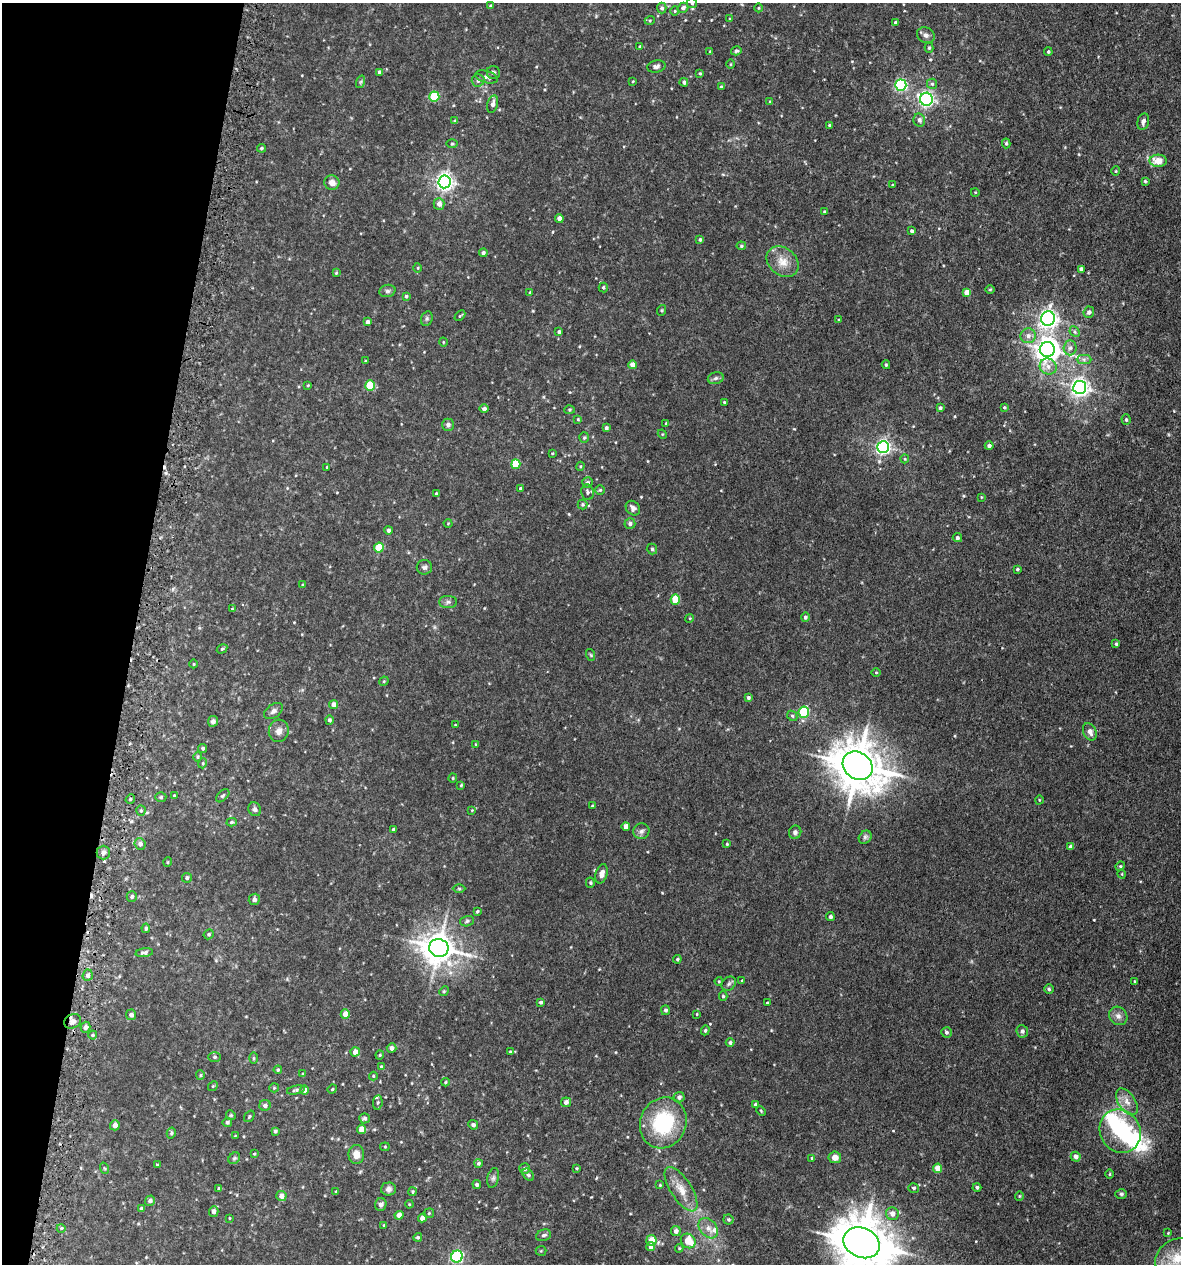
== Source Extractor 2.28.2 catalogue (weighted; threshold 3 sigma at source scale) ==
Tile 9 of 4 x 4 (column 1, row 3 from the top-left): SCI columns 336-1514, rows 1312-2573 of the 5222 x 5150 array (HDU 1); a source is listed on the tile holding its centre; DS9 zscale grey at full resolution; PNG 1183 x 1266 px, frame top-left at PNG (2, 3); each listed source drawn as its Kron ellipse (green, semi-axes under 4 px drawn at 4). Shown black and unused: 11% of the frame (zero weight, under 3 of 5 exposures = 5% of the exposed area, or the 3 px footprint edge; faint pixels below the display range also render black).
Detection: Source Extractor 2.28.2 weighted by HDU 2 'WHT'; one run over the whole footprint, this tile lists its part. Background 0.0181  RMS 0.0034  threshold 0.0152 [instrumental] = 3 sigma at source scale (4.5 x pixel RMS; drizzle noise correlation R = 1.50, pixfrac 1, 0.05/0.05 arcsec/px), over >= 5 px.
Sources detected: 304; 2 inside a brighter object's white glare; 2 cosmic-ray / hot-pixel residue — neither listed nor drawn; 3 inside a brighter listed object's ellipse — not listed separately; the other 297 listed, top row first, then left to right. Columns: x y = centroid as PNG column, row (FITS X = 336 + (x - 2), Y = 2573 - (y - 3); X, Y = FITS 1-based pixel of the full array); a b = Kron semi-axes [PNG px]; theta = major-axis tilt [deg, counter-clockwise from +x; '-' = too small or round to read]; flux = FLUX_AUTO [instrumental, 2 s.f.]
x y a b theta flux
692 3 5 5 - 0.53
491 6 4 3 - 0.76
662 8 5 5 - 0.74
683 8 5 5 - 0.96
758 8 4 3 - 0.28
675 11 4 4 - 0.33
730 19 3 3 - 0.33
650 20 5 3 - 0.27
896 22 4 3 - 0.54
926 35 9 7 -30 1.2
640 47 4 3 - 0.63
929 48 5 4 - 0.43
736 51 5 4 - 0.6
710 52 3 3 - 0.28
1048 52 4 3 - 0.45
730 64 4 3 - 0.28
656 66 9 6 11 0.93
379 72 4 3 - 0.87
493 72 7 6 - 0.77
700 73 3 3 - 0.34
487 77 12 6 -15 1.2
478 80 6 6 - 1.2
633 81 4 3 - 0.28
360 82 6 4 70 0.48
684 82 4 4 - 0.78
932 84 5 5 - 0.54
901 85 5 5 - 42
721 87 4 3 - 0.35
434 97 5 5 - 15
926 99 6 6 - 80
770 102 4 4 - 0.39
493 104 9 5 76 1.7
919 120 7 5 -77 1.1
455 121 4 4 - 0.59
1143 122 8 5 76 1.1
830 125 4 3 - 0.49
1006 143 5 4 - 0.53
452 144 6 4 1 0.35
261 148 4 4 - 0.59
1158 161 8 6 -2 4.8
1116 171 4 4 - 0.35
1145 181 4 4 - 0.44
445 182 6 6 - 120
332 183 7 7 - 2.3
893 185 4 3 - 0.34
975 192 4 3 - 0.23
439 204 6 5 - 1.7
824 212 4 3 - 0.32
559 218 4 4 - 1.5
912 231 4 4 - 0.61
700 240 4 3 - 0.59
741 246 5 4 - 0.39
483 253 4 4 - 0.85
783 262 17 13 -41 4.3
418 268 5 3 - 0.29
1081 269 4 4 - 1.2
336 273 4 4 - 0.32
603 287 5 4 - 0.53
990 289 5 3 - 0.3
387 291 8 6 14 0.79
530 292 4 3 - 0.33
967 292 4 4 - 3.5
406 296 4 4 - 0.51
662 310 5 3 - 0.32
1089 312 5 5 - 0.96
460 316 6 3 44 0.34
427 319 7 5 70 0.66
1048 319 7 7 - 120
839 320 3 3 - 0.39
367 322 4 4 - 1.2
559 332 4 4 - 0.72
1075 332 6 4 -46 0.56
1028 336 7 7 - 1.5
443 342 4 3 - 0.25
1070 348 7 6 - 1.2
1047 349 7 7 - 280
1084 359 7 4 0 0.84
365 361 4 2 - 0.26
632 365 4 4 - 2.9
886 365 4 3 - 0.42
1048 366 8 8 - 1.9
716 378 8 6 16 0.86
308 385 4 3 - 0.27
370 386 5 5 - 13
1080 387 6 6 - 140
724 402 3 3 - 0.33
1004 407 3 3 - 0.39
940 408 3 3 - 0.56
484 409 5 4 - 0.91
569 410 5 4 - 0.36
578 419 4 3 - 0.29
1126 420 5 4 - 0.5
666 423 3 3 - 0.23
448 425 6 6 - 0.83
606 428 4 3 - 0.81
662 434 5 3 - 0.29
584 438 5 5 - 0.5
989 446 4 4 - 0.85
883 447 6 5 - 86
552 453 4 3 - 0.26
905 459 4 4 - 0.32
516 464 5 4 - 9.9
580 466 4 3 - 0.34
327 467 3 2 - 0.34
587 483 5 5 - 0.78
521 489 4 3 - 0.67
600 490 4 4 - 0.39
587 492 8 6 -76 0.84
436 494 3 3 - 0.66
981 497 4 2 - 0.23
582 504 5 5 - 0.52
633 508 8 6 -48 1.1
448 523 4 3 - 0.23
630 523 5 5 - 1
388 530 4 4 - 0.89
957 538 5 4 - 0.76
379 548 5 5 - 11
652 549 5 5 - 0.58
424 567 7 7 - 0.96
1017 569 3 3 - 0.42
303 585 4 3 - 0.33
675 599 5 4 - 8.9
448 602 9 6 1 0.96
232 609 4 3 - 0.23
805 617 4 4 - 0.69
690 618 4 3 - 0.27
1116 644 4 3 - 0.57
222 649 5 4 - 0.48
591 655 6 3 -71 0.38
194 664 4 3 - 0.25
876 672 5 3 - 0.32
384 681 5 4 - 0.34
748 698 4 4 - 0.75
334 704 4 4 - 1.6
273 711 10 6 36 1
804 712 5 5 - 16
792 716 5 4 - 0.53
329 720 5 4 - 0.75
213 721 5 5 - 0.94
455 725 3 2 - 0.19
279 731 11 10 - 1.9
1090 732 9 6 -64 1.6
476 744 4 3 - 0.29
203 748 5 4 - 0.57
198 757 5 4 - 0.37
203 763 5 3 - 0.3
858 766 16 13 -34 1200
453 778 4 4 - 0.37
461 785 3 3 - 0.33
174 795 3 2 - 0.31
223 796 8 5 45 0.6
161 797 5 4 - 0.44
130 799 5 4 - 0.51
1039 800 4 3 - 0.27
592 806 3 3 - 0.29
255 809 7 6 - 0.88
472 810 4 3 - 0.24
141 811 5 4 - 0.44
232 822 5 4 - 0.49
626 826 4 4 - 2
394 829 3 3 - 0.76
641 831 8 7 - 1.1
795 832 6 6 - 0.89
865 837 7 5 46 0.78
140 844 6 5 - 1.1
727 844 3 3 - 0.3
1070 847 4 3 - 1
103 852 7 7 - 1
168 862 5 3 - 0.25
1120 866 5 4 - 0.41
602 874 10 5 74 1.8
1122 874 4 3 - 0.24
187 878 5 5 - 0.69
590 883 5 4 - 0.48
459 889 6 4 -1 0.4
132 897 5 5 - 0.71
254 899 5 5 - 0.97
477 911 4 3 - 0.44
830 917 4 4 - 0.81
467 921 7 5 17 0.62
146 928 5 4 - 0.59
209 934 5 4 - 0.53
439 948 10 9 - 540
144 953 9 4 8 0.92
677 959 4 3 - 0.45
88 975 6 5 - 1.2
719 981 4 4 - 0.31
742 981 3 3 - 0.3
1135 981 3 2 - 0.33
729 984 8 6 46 0.78
1049 989 5 5 - 0.5
444 991 5 4 - 0.36
723 996 4 4 - 0.46
541 1002 3 3 - 0.6
767 1003 3 2 - 0.28
666 1010 5 4 - 0.71
345 1014 5 4 - 3.3
697 1014 3 2 - 0.24
131 1015 5 5 - 1
1118 1016 10 8 -45 1.6
72 1021 9 7 24 1.7
85 1027 5 4 - 1.2
705 1030 5 4 - 0.41
1022 1031 6 5 - 0.76
946 1032 5 5 - 0.68
93 1035 4 4 - 0.42
730 1043 4 4 - 0.77
392 1048 5 5 - 1.3
355 1052 5 4 - 2.4
510 1052 3 3 - 0.31
380 1055 4 4 - 0.37
215 1057 6 5 - 0.59
253 1058 6 4 -90 0.4
381 1067 4 3 - 0.32
278 1070 4 4 - 0.47
303 1074 4 4 - 0.38
200 1075 5 4 - 0.39
373 1076 4 4 - 0.31
445 1082 4 4 - 0.34
213 1086 5 4 - 0.39
274 1088 5 4 - 0.36
332 1089 4 4 - 0.36
296 1090 9 4 13 0.6
304 1090 4 4 - 1.5
679 1097 5 5 - 1
378 1102 7 4 81 0.56
566 1102 5 4 - 1.2
1127 1102 15 8 -57 2.6
755 1104 4 3 - 0.45
265 1105 5 5 - 1.1
761 1111 5 3 - 0.29
231 1115 5 4 - 0.4
249 1116 6 4 51 0.48
365 1118 5 5 - 0.79
227 1122 4 4 - 0.58
663 1123 26 23 66 24
115 1125 5 5 - 1.9
473 1125 5 4 - 0.92
361 1129 4 4 - 3.5
275 1131 4 4 - 0.57
1120 1131 22 20 -57 24
171 1133 6 4 78 0.47
235 1136 4 2 - 0.19
385 1147 4 4 - 0.34
254 1154 4 3 - 0.3
356 1154 9 8 - 2.6
835 1157 6 6 - 2
1076 1157 5 4 - 1.5
234 1158 6 5 - 0.51
812 1158 3 3 - 0.35
478 1163 4 4 - 0.63
157 1165 4 4 - 0.29
104 1168 6 3 -71 0.34
525 1168 5 5 - 0.85
577 1168 4 3 - 0.35
938 1168 4 4 - 4.2
1110 1174 5 3 - 0.32
528 1175 7 5 -49 0.63
493 1178 10 5 76 0.94
477 1184 4 4 - 0.68
660 1185 4 3 - 0.28
977 1187 4 4 - 0.66
914 1188 5 5 - 0.6
219 1189 3 3 - 0.52
388 1189 7 6 - 1.2
681 1189 25 10 -57 5
336 1192 3 3 - 0.29
413 1192 4 4 - 0.41
1121 1194 6 5 - 0.52
281 1196 5 5 - 1.7
1019 1196 4 4 - 0.34
150 1201 5 5 - 1
381 1204 6 5 - 1.3
409 1204 4 3 - 0.27
141 1208 4 4 - 0.6
214 1211 5 4 - 1.1
429 1213 5 5 - 0.46
892 1214 6 6 - 1.9
399 1215 4 4 - 2
229 1218 4 3 - 0.27
422 1218 4 4 - 2.1
728 1219 5 5 - 0.52
384 1225 4 3 - 0.28
61 1228 4 3 - 0.36
708 1228 11 8 -48 2.2
676 1231 5 5 - 1.4
1168 1233 3 3 - 0.24
544 1235 7 5 18 0.79
418 1237 4 4 - 0.48
651 1240 5 5 - 4.5
688 1241 8 6 -43 6.4
862 1243 19 14 -24 1500
651 1247 4 4 - 2.1
679 1248 4 4 - 0.32
541 1251 5 5 - 0.39
457 1257 6 5 - 44
1177 1258 23 19 29 11
Overlapping masked pixels (flux is a lower limit): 1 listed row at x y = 72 1021
Isophote crosses this tile's border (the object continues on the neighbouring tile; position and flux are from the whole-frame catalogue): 3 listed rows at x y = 692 3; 862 1243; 1177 1258